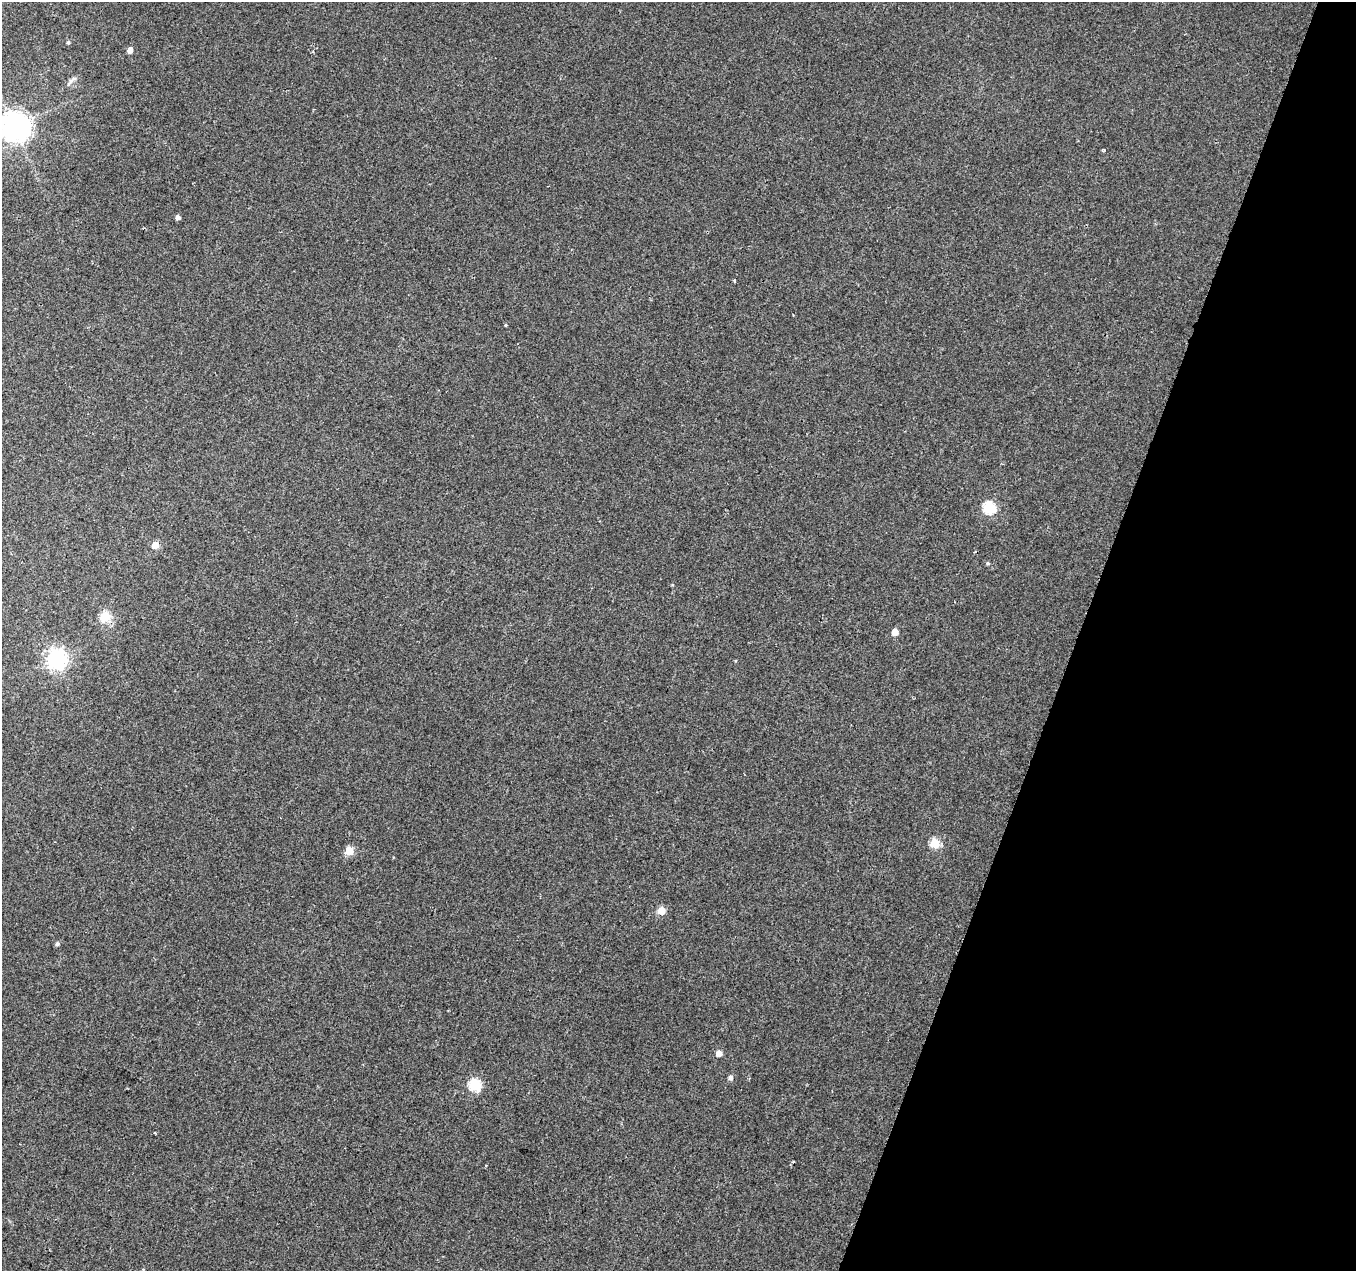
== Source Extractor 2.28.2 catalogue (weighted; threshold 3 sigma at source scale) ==
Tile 8 of 4 x 4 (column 4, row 2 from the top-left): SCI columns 4085-5438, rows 2812-4080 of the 5469 x 5685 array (HDU 1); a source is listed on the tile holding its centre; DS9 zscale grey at full resolution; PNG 1358 x 1273 px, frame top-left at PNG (2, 2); no overlay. Shown black and unused: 21% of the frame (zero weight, under 2 of 3 exposures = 3% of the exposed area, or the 3 px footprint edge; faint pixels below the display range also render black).
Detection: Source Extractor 2.28.2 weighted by HDU 2 'WHT'; one run over the whole footprint, this tile lists its part. Background 0.00285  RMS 0.0046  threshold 0.0208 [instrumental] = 3 sigma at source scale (4.5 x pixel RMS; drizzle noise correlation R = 1.50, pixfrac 1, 0.0396/0.0396 arcsec/px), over >= 5 px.
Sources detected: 24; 1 inside a brighter object's white glare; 1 long thin detection or spike segment (spike, bleed or trail) — not listed; the other 22 listed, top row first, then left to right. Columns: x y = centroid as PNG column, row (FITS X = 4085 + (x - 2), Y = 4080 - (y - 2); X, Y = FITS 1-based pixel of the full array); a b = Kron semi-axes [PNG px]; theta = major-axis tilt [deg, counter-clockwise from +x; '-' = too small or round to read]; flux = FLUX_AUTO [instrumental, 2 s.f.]
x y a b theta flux
68 42 5 4 - 0.7
130 50 5 4 - 3.1
14 126 9 9 - 540
1103 149 4 3 - 0.51
177 217 4 4 - 1.9
734 281 4 3 - 0.48
505 325 4 3 - 0.39
989 508 6 6 - 48
155 545 5 5 - 7
988 563 5 4 - 0.69
105 616 5 5 - 28
895 632 5 5 - 6.2
56 659 8 7 - 220
735 661 4 3 - 0.37
935 843 5 5 - 23
349 851 5 5 - 15
661 911 5 5 - 11
57 944 5 5 - 0.97
719 1053 5 5 - 3.5
730 1077 6 5 - 1.6
474 1084 6 6 - 38
155 1133 3 2 - 0.39
Isophote crosses this tile's border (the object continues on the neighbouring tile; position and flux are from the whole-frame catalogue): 1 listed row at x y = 14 126